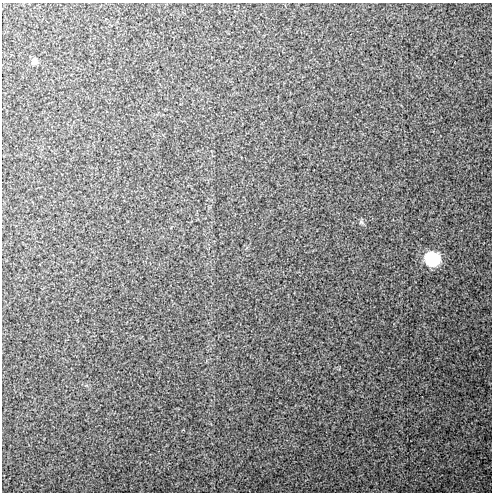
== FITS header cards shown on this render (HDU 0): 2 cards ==
NAXIS1  =                  490 / Axis length
NAXIS2  =                  490 / Axis length

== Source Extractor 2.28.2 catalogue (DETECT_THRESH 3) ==
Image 490 x 490 px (HDU 0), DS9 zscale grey, 1 PNG px = 1 image px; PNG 494 x 494 px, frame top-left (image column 1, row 490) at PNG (2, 3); no overlay
Background 18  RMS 1.5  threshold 4.4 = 3 sigma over >= 5 px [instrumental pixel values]
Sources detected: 3; all 3 listed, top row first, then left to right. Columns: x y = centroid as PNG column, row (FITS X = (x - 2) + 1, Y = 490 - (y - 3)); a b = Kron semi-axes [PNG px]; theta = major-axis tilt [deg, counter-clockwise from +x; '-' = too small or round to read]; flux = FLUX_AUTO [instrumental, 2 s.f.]
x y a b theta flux
34 61 8 7 - 400
361 222 7 6 - 210
433 259 10 9 - 13000